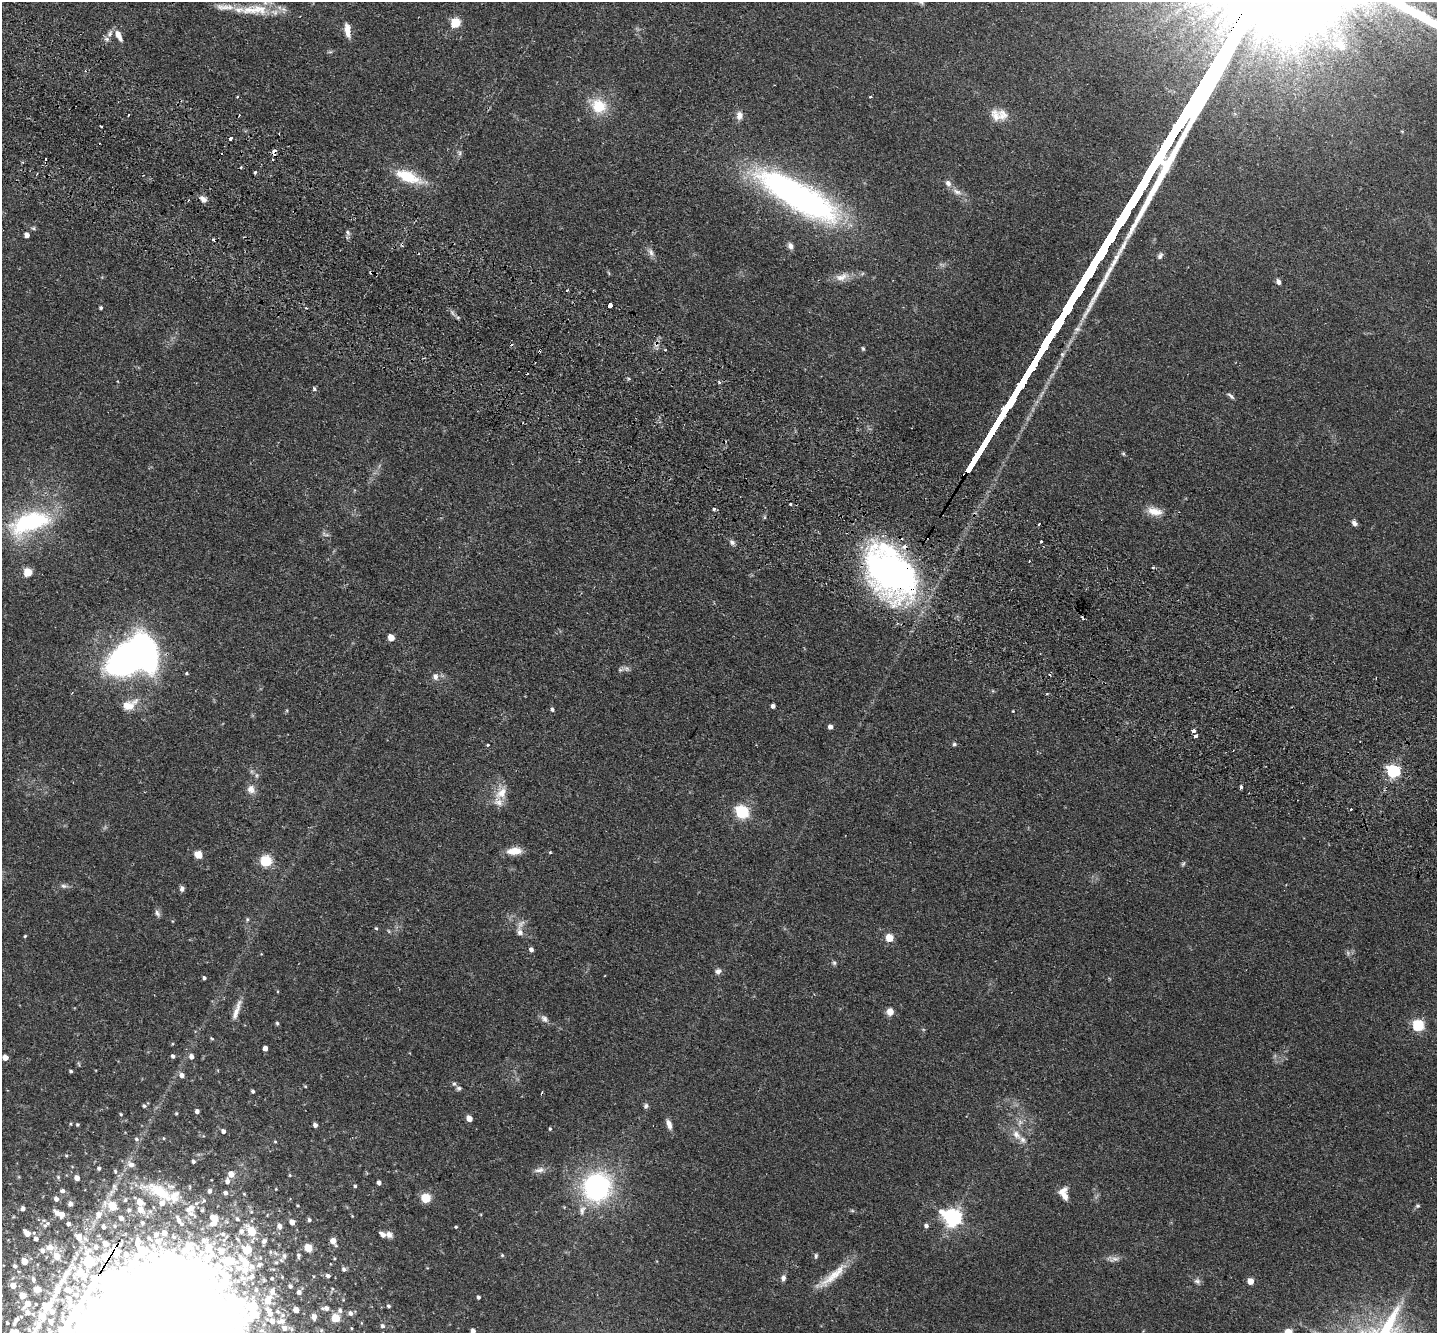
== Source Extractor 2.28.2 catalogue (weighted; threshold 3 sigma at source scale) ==
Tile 11 of 4 x 4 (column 3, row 3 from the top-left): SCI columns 2902-4336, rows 1666-2996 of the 5803 x 5857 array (HDU 1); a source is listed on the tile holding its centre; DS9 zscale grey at full resolution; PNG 1439 x 1335 px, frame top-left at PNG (2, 2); no overlay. Shown black and unused: <1% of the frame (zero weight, under 2 of 3 exposures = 3% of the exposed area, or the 3 px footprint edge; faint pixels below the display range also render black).
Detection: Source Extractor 2.28.2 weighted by HDU 2 'WHT'; one run over the whole footprint, this tile lists its part. Background 0.0804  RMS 0.0057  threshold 0.0255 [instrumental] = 3 sigma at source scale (4.5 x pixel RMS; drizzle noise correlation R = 1.50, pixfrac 1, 0.05/0.05 arcsec/px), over >= 5 px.
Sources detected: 275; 4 too faint to see at this stretch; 1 inside a brighter object's white glare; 15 cosmic-ray / hot-pixel residue — not listed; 25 inside a brighter listed object's ellipse — not listed separately; the other 230 listed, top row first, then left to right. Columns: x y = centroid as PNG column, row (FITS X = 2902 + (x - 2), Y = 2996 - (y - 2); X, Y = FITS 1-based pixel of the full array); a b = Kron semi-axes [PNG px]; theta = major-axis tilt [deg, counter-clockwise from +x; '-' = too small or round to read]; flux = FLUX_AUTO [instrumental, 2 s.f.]
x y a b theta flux
225 7 28 9 -2 6.2
259 9 29 14 -19 14
456 23 6 5 - 30
347 30 17 7 -81 5.2
110 33 12 6 65 2.6
118 35 13 6 -64 4.8
1341 45 10 6 -69 1.9
238 96 3 3 - 0.75
870 97 3 3 - 0.63
599 106 18 16 -29 17
739 115 10 8 87 3.6
1003 115 17 14 -57 6.5
231 138 3 3 - 11
274 151 4 3 - 9.9
222 153 3 2 - 0.84
459 153 7 5 -63 1.2
273 159 3 3 - 0.81
255 172 3 3 - 1.1
408 177 27 11 -21 22
948 183 8 7 - 2.5
957 192 15 7 -23 3.5
798 196 101 28 -30 180
203 199 9 6 -30 2.8
33 228 5 5 - 0.87
348 232 9 5 -47 1.4
27 235 5 4 - 2.9
790 246 8 6 -65 2.3
651 253 12 7 -65 2.6
1160 256 9 6 59 1.6
842 277 20 10 18 5.3
1278 282 6 5 - 1.8
610 305 4 3 - 11
101 308 3 3 - 0.98
863 349 6 4 -74 0.8
719 382 4 4 - 1.1
314 389 6 4 -49 1.2
1231 396 11 4 -42 1.4
1123 454 6 5 - 0.76
791 505 3 3 - 1.2
714 509 3 3 - 2.1
1155 511 21 10 -13 7.2
30 522 50 22 20 65
1354 523 7 5 -38 1.8
1039 524 4 2 - 0.47
326 535 10 4 -9 1.2
1041 541 3 2 - 0.74
732 542 7 6 - 1.7
1029 561 3 3 - 0.5
1153 568 4 3 - 0.8
28 572 5 5 - 18
890 572 50 34 -47 270
1083 618 5 2 - 1.3
391 637 5 5 - 8.5
131 657 45 31 30 270
627 669 9 7 -45 1.9
186 673 4 4 - 0.75
435 676 10 7 -68 2.7
129 705 24 12 25 8.4
773 706 4 4 - 1.8
552 709 5 4 - 1.1
1013 711 3 3 - 0.39
830 727 4 4 - 2.8
1193 731 4 3 - 5.4
1195 736 3 3 - 3.4
954 744 5 5 - 1.1
488 745 3 3 - 0.97
1393 771 6 5 - 98
1241 787 4 3 - 2
251 789 12 10 -57 3.8
501 793 19 13 52 8.5
742 812 6 6 - 92
514 851 17 8 4 7.6
550 852 4 3 - 0.56
198 854 9 8 - 4.8
266 861 6 6 - 46
1183 864 7 5 62 0.95
64 886 10 5 -6 1.7
182 889 7 5 -85 1.8
157 913 10 6 -59 1.7
520 932 13 8 -75 3.1
25 936 4 3 - 0.62
889 938 5 5 - 16
531 949 5 4 - 2
834 963 7 5 -73 1.1
718 971 8 7 - 2.1
204 978 4 4 - 1.1
237 1010 31 6 71 5.4
890 1012 7 7 - 4.8
544 1019 12 8 -50 2.5
277 1023 5 4 - 0.88
1418 1025 6 5 - 56
265 1048 4 4 - 2.7
173 1056 4 4 - 1.3
5 1057 5 4 - 4.7
191 1057 5 5 - 2.8
71 1071 4 4 - 0.87
182 1075 6 5 - 2.6
454 1084 7 6 - 1.1
459 1088 7 6 - 1.2
253 1091 4 3 - 1.2
144 1106 5 4 - 1.1
646 1106 7 6 - 1.3
197 1111 4 4 - 1.9
121 1114 4 3 - 0.64
469 1118 5 4 - 6.2
1020 1122 9 7 64 2.3
669 1124 13 6 -71 3.3
77 1125 4 4 - 0.78
315 1125 4 4 - 2.1
550 1129 4 3 - 0.68
223 1131 5 4 - 1.9
1016 1135 17 9 -49 5.4
136 1139 7 6 - 1.3
275 1141 4 4 - 0.53
193 1161 4 4 - 1.1
131 1164 9 7 -33 3.5
99 1168 4 3 - 0.92
539 1170 16 7 10 3
231 1174 6 5 - 4.9
290 1175 4 4 - 0.53
58 1177 5 5 - 0.73
77 1178 5 4 - 3.4
227 1181 7 5 -84 2.3
379 1183 4 4 - 2.1
355 1186 4 4 - 0.82
597 1187 22 21 - 110
62 1191 6 5 - 1.3
210 1191 6 5 - 1.5
160 1192 51 17 -26 29
226 1193 5 5 - 1.7
1065 1196 11 7 -79 4.4
426 1198 5 5 - 30
56 1199 5 4 - 1.9
140 1202 5 5 - 6.3
70 1204 4 4 - 2.1
112 1206 5 5 - 18
1417 1206 6 5 - 1
23 1208 5 4 - 2.1
140 1210 6 5 - 4.4
582 1210 14 8 80 3.9
57 1213 7 4 -43 2.9
99 1214 6 6 - 2.2
62 1215 5 4 - 4.2
121 1218 4 4 - 1.8
214 1218 10 7 -29 6.1
952 1218 8 6 -33 250
237 1219 6 5 - 1.1
179 1220 9 5 -62 2.3
309 1220 4 4 - 1.1
292 1222 5 4 - 4
69 1224 4 3 - 1.4
45 1226 7 6 - 1.5
279 1226 7 6 - 2.8
926 1226 5 5 - 1.6
104 1227 4 3 - 1.7
456 1227 4 3 - 0.65
241 1231 8 7 - 2.5
251 1231 6 5 - 23
27 1233 7 4 -46 5.1
164 1233 5 5 - 2.1
156 1234 6 5 - 1.4
389 1234 9 8 - 2.6
383 1235 7 4 -42 2.8
79 1237 7 5 -67 5.6
36 1239 5 5 - 2
264 1241 9 6 63 2.1
333 1241 6 5 - 4.4
105 1244 5 5 - 5.1
188 1246 15 8 57 9.8
50 1247 11 8 -3 3.8
96 1247 6 6 - 1.7
308 1248 5 5 - 17
247 1250 10 9 - 13
221 1251 8 7 - 6.1
126 1254 6 6 - 2.6
502 1255 5 4 - 0.75
57 1256 7 6 - 7.5
284 1256 8 7 - 1.9
298 1256 7 4 -87 1.2
816 1256 8 5 83 1
105 1257 17 9 23 16
1113 1259 19 8 -1 3.1
24 1261 5 5 - 7
229 1261 11 7 5 21
89 1262 8 6 -73 34
245 1263 14 6 -51 14
259 1265 9 7 33 2.4
15 1266 6 5 - 1.3
240 1268 11 8 1 5.4
344 1269 5 5 - 1.3
81 1273 17 11 -56 13
328 1276 5 4 - 1.6
832 1276 52 10 39 13
250 1277 19 10 26 6.7
272 1278 5 4 - 0.77
783 1278 8 6 83 2
33 1279 6 5 - 1.4
1197 1281 9 8 - 1.8
1250 1281 5 4 - 7.4
13 1285 5 5 - 5.3
290 1286 5 4 - 1.2
37 1289 7 6 - 4.1
68 1290 12 9 -7 6.2
256 1290 7 6 - 1.8
299 1292 4 4 - 2.1
22 1295 5 5 - 6.8
478 1297 4 3 - 1.2
69 1298 15 7 -72 4.3
268 1300 14 9 70 7.6
27 1304 8 5 49 6.2
49 1305 13 7 65 6.3
388 1306 4 4 - 0.9
326 1308 9 5 -2 2.6
296 1310 5 4 - 5.3
340 1310 7 6 - 1.4
27 1312 7 5 -44 1.9
278 1312 8 7 - 2
350 1313 6 6 - 1.9
270 1314 8 7 - 2.6
42 1316 9 7 -46 4.5
314 1317 6 5 - 2.9
336 1318 5 5 - 23
16 1320 6 5 - 1.6
50 1321 4 3 - 1.2
281 1321 13 7 11 3.3
7 1323 3 3 - 0.79
382 1326 6 5 - 1.4
284 1328 7 6 - 2.7
473 1331 5 4 - 2.4
13 1332 7 5 19 7.9
Overlapping masked pixels (flux is a lower limit): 4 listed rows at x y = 274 151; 890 572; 105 1257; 81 1273
Isophote crosses this tile's border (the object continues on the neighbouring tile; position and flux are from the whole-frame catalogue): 2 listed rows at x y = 473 1331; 13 1332
Unlisted compact peaks at least as high as the median listed source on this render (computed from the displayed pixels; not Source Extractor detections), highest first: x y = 376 928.